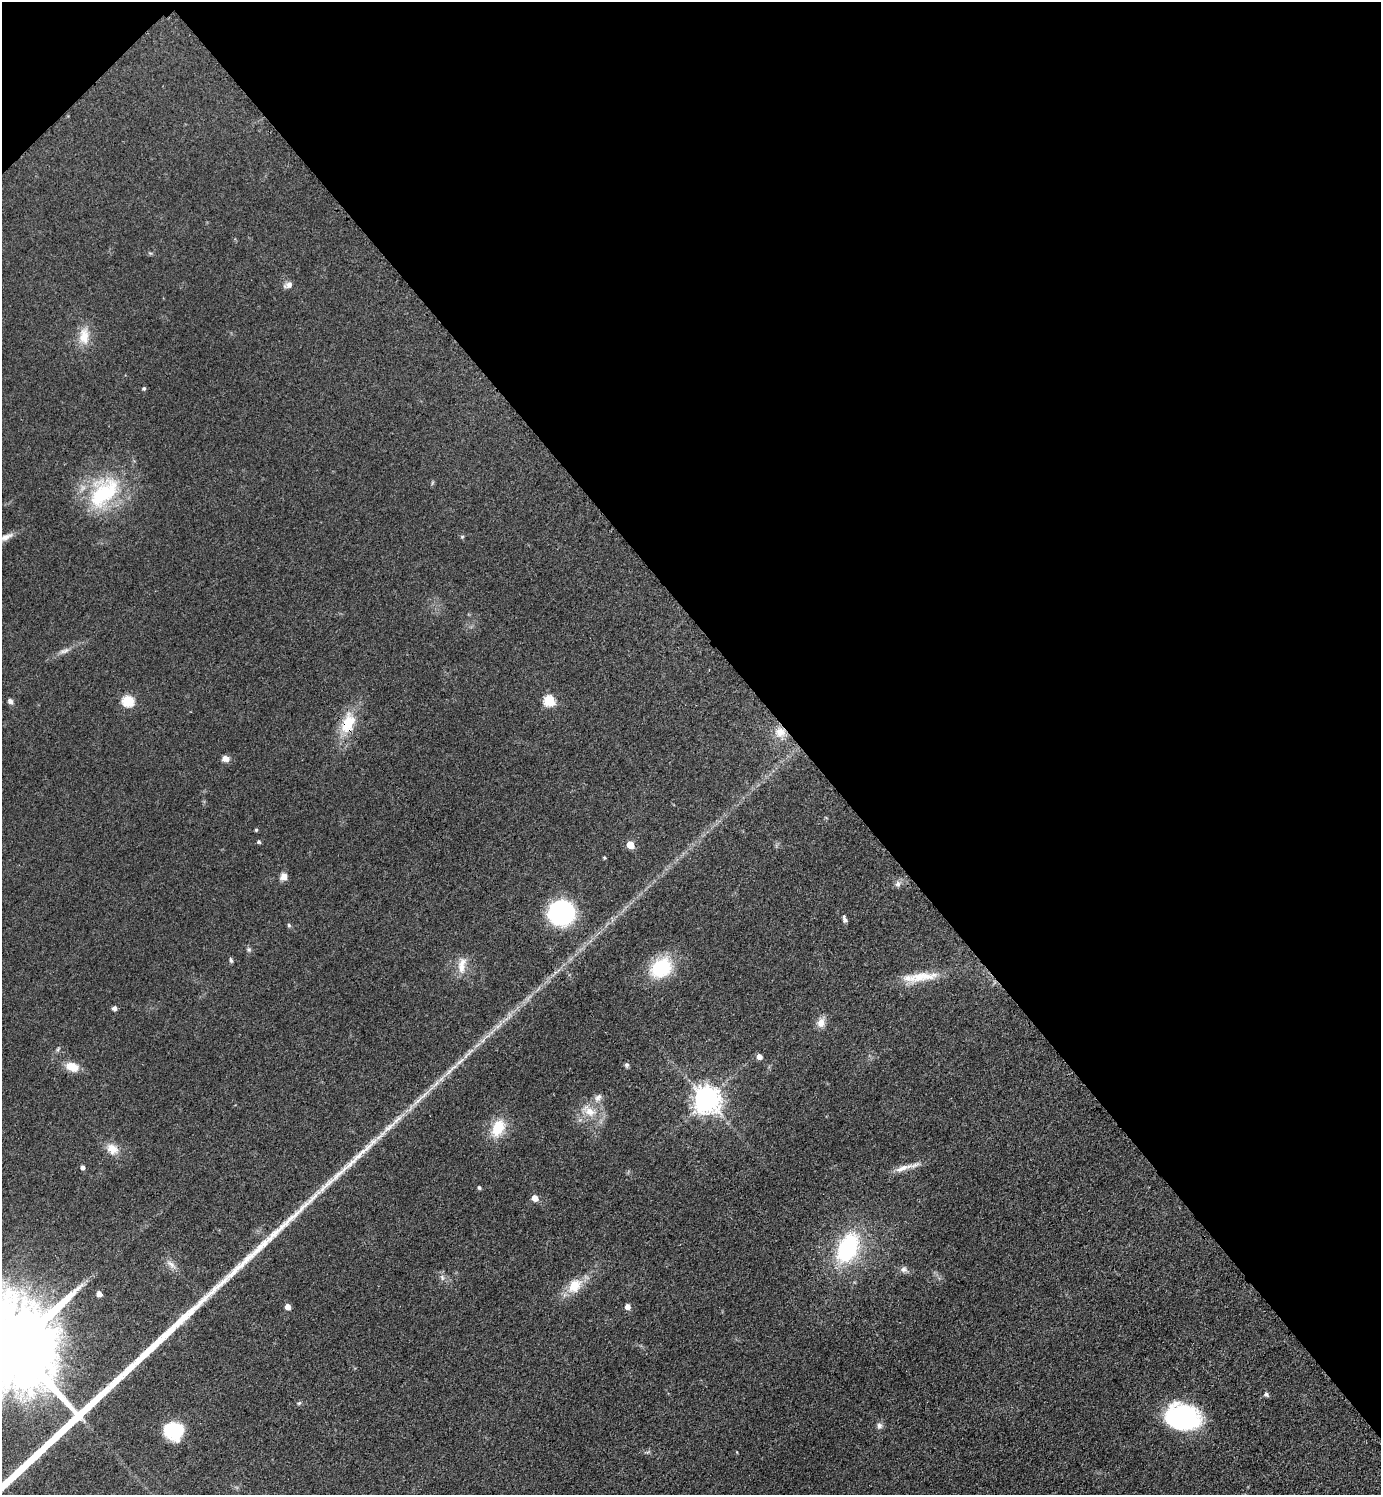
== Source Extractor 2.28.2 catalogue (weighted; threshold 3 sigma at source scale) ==
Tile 3 of 4 x 4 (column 3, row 1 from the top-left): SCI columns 2930-4308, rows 4494-5986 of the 6001 x 6002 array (HDU 1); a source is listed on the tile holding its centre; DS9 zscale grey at full resolution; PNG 1383 x 1497 px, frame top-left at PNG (2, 2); no overlay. Shown black and unused: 43% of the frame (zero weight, under 3 of 4 exposures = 2% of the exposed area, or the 3 px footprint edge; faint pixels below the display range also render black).
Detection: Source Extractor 2.28.2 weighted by HDU 2 'WHT'; one run over the whole footprint, this tile lists its part. Background 0.0578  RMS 0.0057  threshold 0.0257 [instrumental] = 3 sigma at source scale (4.5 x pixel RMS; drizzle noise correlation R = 1.50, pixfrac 1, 0.05/0.05 arcsec/px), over >= 5 px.
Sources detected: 60; all 60 listed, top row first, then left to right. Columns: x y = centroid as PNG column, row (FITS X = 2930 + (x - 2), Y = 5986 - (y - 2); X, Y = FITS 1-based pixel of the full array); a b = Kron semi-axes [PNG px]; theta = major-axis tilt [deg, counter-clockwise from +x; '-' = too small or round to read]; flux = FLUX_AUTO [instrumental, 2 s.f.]
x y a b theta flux
289 285 10 8 24 2.8
84 336 24 14 88 10
144 388 4 4 - 1.1
432 483 6 4 71 0.74
104 492 51 32 50 53
5 537 23 7 23 4.7
462 537 5 5 - 0.74
64 651 15 6 18 2.9
10 701 6 6 - 1.9
128 701 6 5 - 47
549 701 6 5 - 44
348 723 29 17 71 19
780 732 14 12 4 7.2
225 759 9 7 -12 3.3
256 830 4 4 - 0.71
259 842 5 4 - 1
630 845 5 5 - 13
604 858 3 3 - 0.74
283 876 9 8 - 3.7
898 884 9 7 71 2.3
561 913 21 20 - 76
845 920 6 5 - 2
289 925 6 5 - 0.88
249 949 7 5 -69 1.2
231 960 7 4 -66 1
462 965 25 10 82 7.6
661 967 23 18 43 34
921 977 46 12 9 16
114 1008 5 5 - 1.8
821 1023 13 10 73 4.7
498 1026 12 4 43 2.7
759 1057 5 5 - 3.7
627 1065 7 5 -89 1.2
72 1067 17 11 -18 7.9
454 1067 21 4 31 4
598 1097 13 8 54 3.3
707 1099 9 8 - 710
418 1100 25 4 43 5.8
589 1111 23 12 -37 11
388 1128 36 6 46 9.8
498 1128 22 15 65 16
112 1149 18 13 -32 6.9
83 1167 5 4 - 2
903 1168 29 7 19 6
479 1187 4 4 - 1.1
535 1198 5 5 - 6.8
848 1248 25 15 64 72
171 1264 14 7 -42 3.5
904 1269 9 8 - 2.3
442 1277 10 5 -64 1.9
575 1286 23 15 51 12
99 1294 4 4 - 4.3
288 1307 5 4 - 5.3
627 1307 5 4 - 4.3
1266 1394 5 5 - 1.6
299 1403 6 4 43 0.88
1182 1417 34 25 -12 71
879 1426 9 7 -87 2.1
174 1431 18 17 - 27
737 1452 4 2 - 0.4
Overlapping masked pixels (flux is a lower limit): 1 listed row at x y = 348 723
Isophote crosses this tile's border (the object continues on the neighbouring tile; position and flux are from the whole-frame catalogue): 1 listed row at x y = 5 537